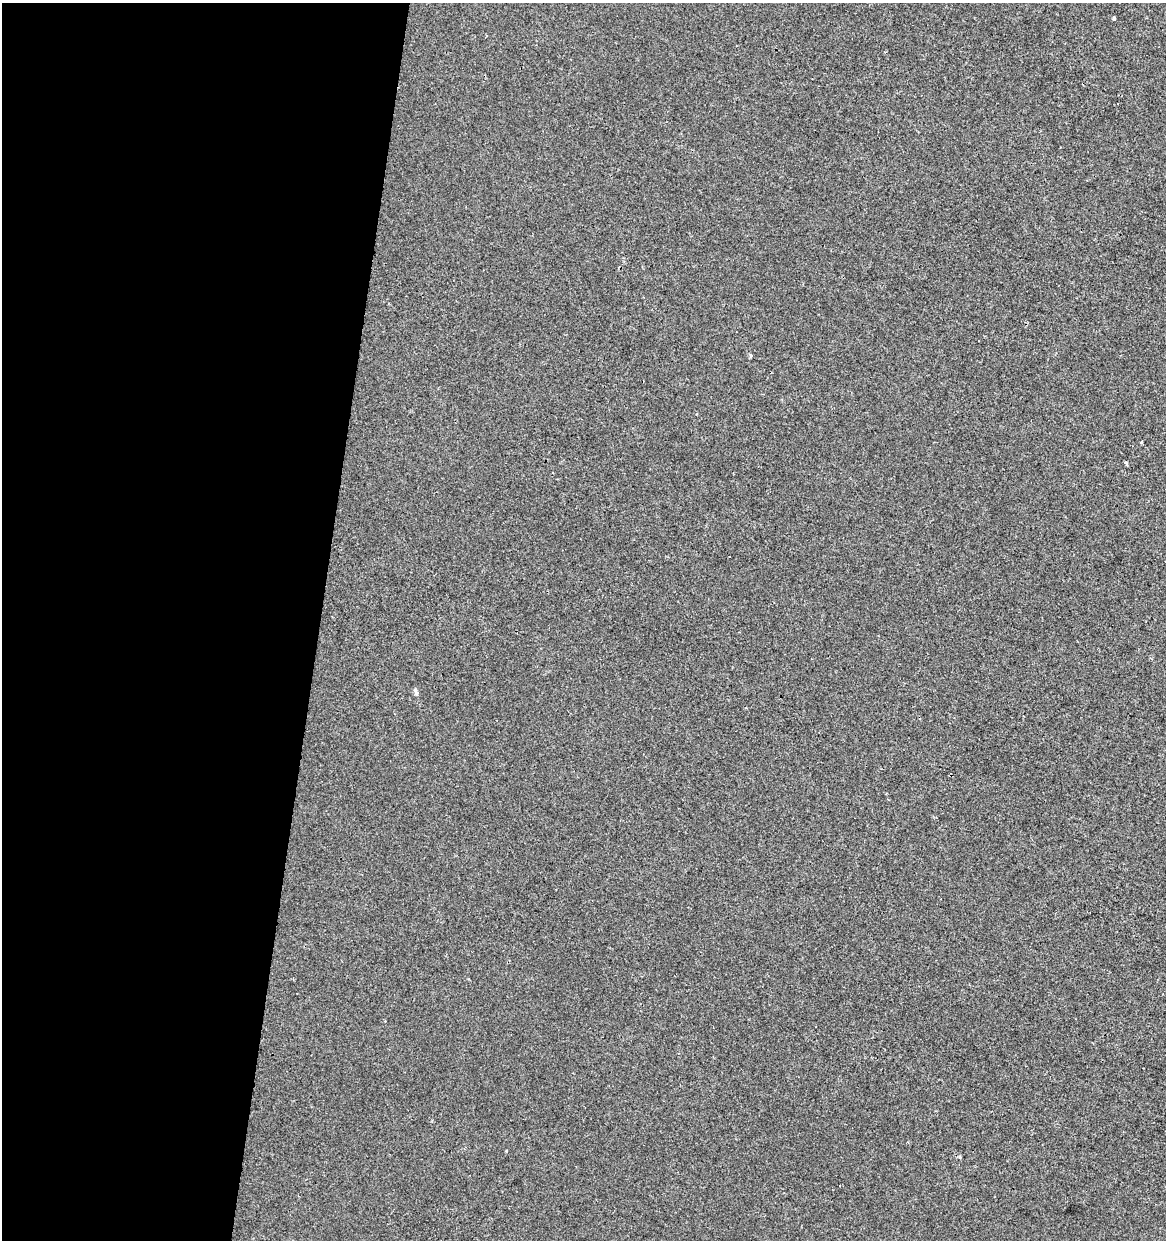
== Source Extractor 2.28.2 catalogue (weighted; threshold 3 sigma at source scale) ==
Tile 5 of 4 x 4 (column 1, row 2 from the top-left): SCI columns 283-1446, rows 2477-3714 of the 5158 x 4958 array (HDU 1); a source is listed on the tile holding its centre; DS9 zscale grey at full resolution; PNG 1168 x 1242 px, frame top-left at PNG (2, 3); no overlay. Shown black and unused: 27% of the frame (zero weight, under 2 of 3 exposures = <1% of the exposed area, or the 3 px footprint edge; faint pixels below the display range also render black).
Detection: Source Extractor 2.28.2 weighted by HDU 2 'WHT'; one run over the whole footprint, this tile lists its part. Background -5.27e-04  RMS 0.0042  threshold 0.019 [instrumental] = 3 sigma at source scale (4.5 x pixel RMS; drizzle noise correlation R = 1.50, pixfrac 1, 0.0396/0.0396 arcsec/px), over >= 5 px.
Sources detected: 6; all 6 listed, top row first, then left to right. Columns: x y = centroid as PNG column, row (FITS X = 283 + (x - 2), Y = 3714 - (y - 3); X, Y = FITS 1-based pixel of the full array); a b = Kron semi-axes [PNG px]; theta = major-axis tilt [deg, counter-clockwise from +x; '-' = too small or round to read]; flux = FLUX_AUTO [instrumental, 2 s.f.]
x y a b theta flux
1114 19 4 3 - 2.6
751 355 5 4 - 0.82
1141 443 3 3 - 0.81
1126 463 5 4 - 0.59
416 691 10 4 -70 1
959 1157 4 4 - 0.53